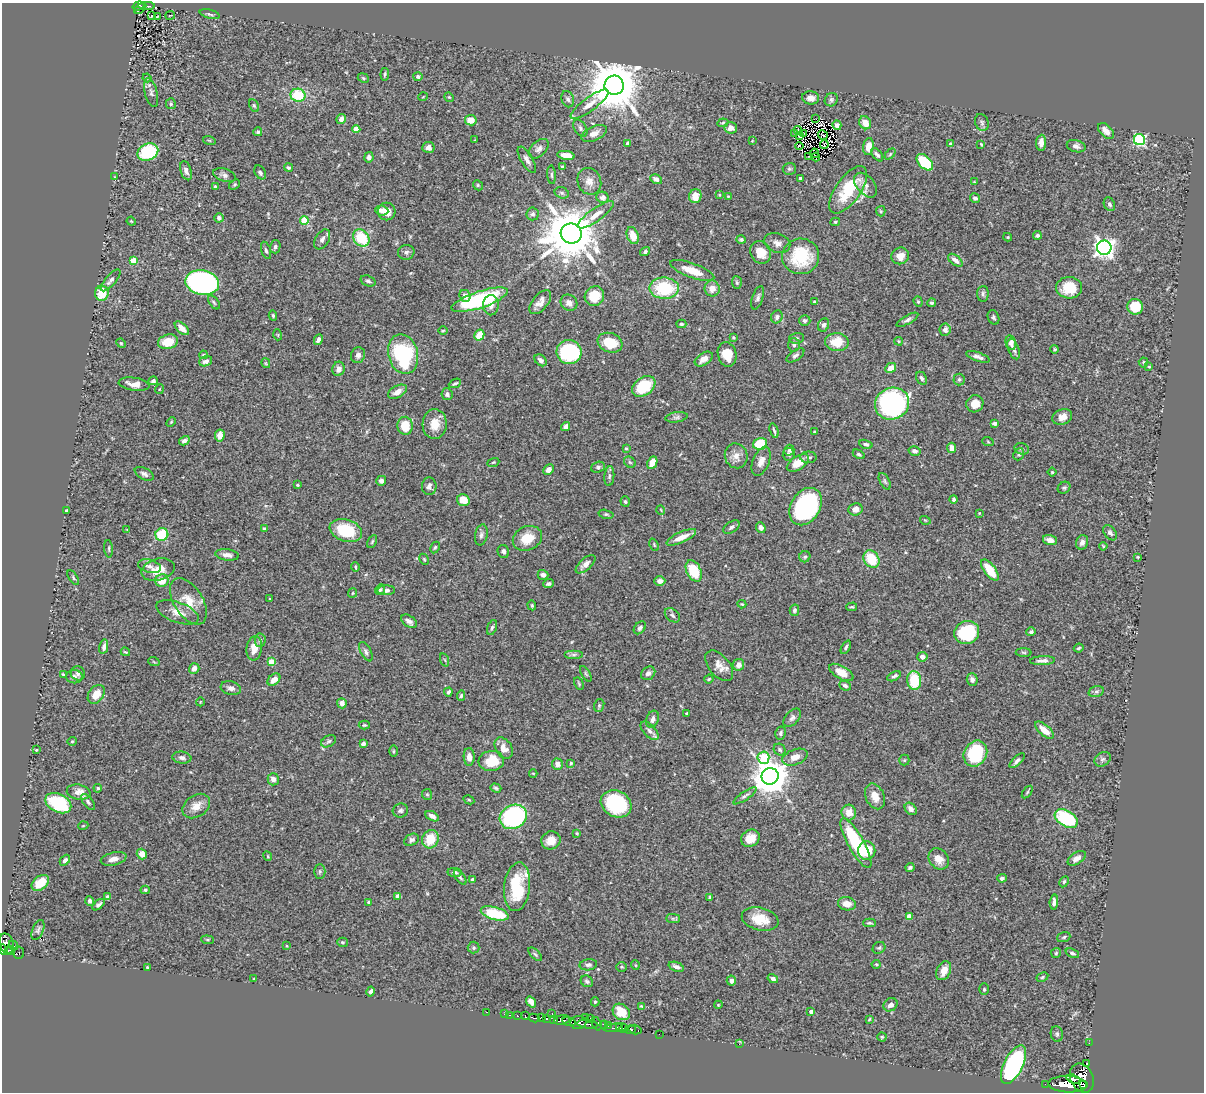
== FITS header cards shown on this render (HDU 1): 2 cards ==
NAXIS1  =                 1202
NAXIS2  =                 1090

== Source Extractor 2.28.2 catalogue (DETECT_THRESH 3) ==
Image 1202 x 1090 px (HDU 1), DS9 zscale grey, 1 PNG px = 1 image px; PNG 1206 x 1094 px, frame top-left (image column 1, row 1090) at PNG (2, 3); each listed source drawn as its Kron ellipse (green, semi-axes under 4 px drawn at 4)
Background 0.719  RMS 0.025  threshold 0.0763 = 3 sigma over >= 5 px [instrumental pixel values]
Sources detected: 483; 3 with non-positive FLUX_AUTO (blend fragments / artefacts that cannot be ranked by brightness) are neither listed nor drawn; the other 480 listed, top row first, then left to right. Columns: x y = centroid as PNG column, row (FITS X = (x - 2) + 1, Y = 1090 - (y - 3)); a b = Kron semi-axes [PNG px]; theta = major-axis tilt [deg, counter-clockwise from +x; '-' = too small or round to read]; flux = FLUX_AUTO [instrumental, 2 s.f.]
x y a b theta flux
138 6 6 3 18 62
147 6 8 2 1 45
140 8 7 3 43 32
210 14 10 4 -15 3.2
170 15 5 2 - 1.4
151 16 3 3 - 4.6
157 17 3 2 - 1.2
385 74 6 3 83 2.4
418 77 4 4 - 4.9
147 78 4 3 - 1.7
363 78 6 4 -23 2.3
614 85 9 9 - 11000
151 93 15 6 -75 6.5
298 95 7 6 - 66
423 97 5 3 - 1.3
449 97 5 4 - 1.9
811 98 8 6 -7 9.9
568 99 8 6 -68 4.9
831 100 7 6 - 4.1
171 104 5 5 - 3.2
590 104 23 6 36 16
254 105 7 4 -62 2.6
341 119 5 4 - 7.7
815 119 3 2 - 1.3
471 120 6 5 - 19
982 122 9 6 -69 4.4
723 123 5 4 - 2.1
865 123 7 5 -60 20
837 125 5 4 - 6.7
580 128 9 6 -59 4.7
731 128 6 6 - 11
356 129 4 4 - 27
798 130 4 2 - 3.6
1106 131 10 5 -46 12
258 132 4 3 - 2.6
594 133 13 7 24 13
795 134 2 2 - 3.4
803 134 3 2 - 1.6
823 135 5 2 - 0.49
799 136 4 2 - 1.7
209 140 6 4 -19 1.8
475 140 3 2 - 1.5
1139 140 5 5 - 210
752 141 3 2 - 1.1
628 143 4 3 - 7
1041 143 8 5 85 10
950 144 4 3 - 3
981 144 3 2 - 1.6
824 145 4 2 - 1.5
799 146 4 3 - 0.72
868 146 8 5 81 20
1076 146 9 6 -15 6
428 147 6 5 - 7.4
539 149 12 7 44 7.1
148 152 11 8 24 110
814 153 5 2 - 0.34
890 154 6 4 46 2.4
566 155 9 4 -9 21
877 155 8 4 -51 4.8
808 156 3 2 - 1.5
369 157 5 4 - 5.7
816 157 4 2 - 0.81
527 160 15 6 -59 7.9
925 162 10 6 -45 81
289 167 4 3 - 3.4
562 167 3 3 - 2.3
789 169 6 6 - 3.3
186 171 10 5 -72 6.6
260 172 7 5 -58 4.1
224 175 12 6 -17 6
552 175 9 4 -86 3.3
115 177 3 2 - 1
800 178 3 3 - 4.1
656 179 6 4 -29 7.1
589 181 13 11 -68 14
974 182 3 3 - 1.3
235 185 6 4 36 2.4
478 185 5 4 - 2.3
866 185 14 9 -49 12
215 187 3 3 - 3.2
848 190 27 12 55 72
562 193 7 5 -16 3.4
719 195 4 3 - 1.5
695 196 7 6 - 21
728 196 4 4 - 1.7
603 197 6 5 - 6
975 198 5 4 - 4.2
1109 204 7 5 -65 4.9
382 210 6 5 - 8.5
387 211 9 8 - 17
881 211 5 5 - 2.2
533 214 6 6 - 4.1
596 215 21 6 36 16
219 218 4 4 - 4.6
304 220 4 4 - 70
131 221 5 3 - 1.7
835 222 5 3 - 2.4
571 233 10 10 - 11000
633 235 9 5 -70 24
1037 235 4 4 - 3.9
1008 237 4 4 - 1.7
361 238 9 7 -51 64
322 239 11 6 59 7.6
741 239 5 4 - 2.5
777 243 13 9 -21 10
275 247 7 5 75 4.6
1104 248 7 7 - 880
266 250 9 4 -74 3.8
406 252 8 7 - 5.1
645 252 5 4 - 4
761 252 12 10 -59 25
801 256 18 18 - 84
900 256 9 8 - 16
133 260 4 4 - 35
955 260 8 5 -37 7.6
692 271 23 7 -20 31
110 280 13 5 48 7
368 281 8 5 -19 4
202 282 17 12 -11 440
737 283 6 5 - 3
664 288 15 10 -1 98
712 288 8 7 - 15
1069 288 13 11 -1 42
102 293 7 6 - 39
983 294 8 6 86 3.8
465 296 6 5 - 9.1
594 296 10 9 - 36
758 298 12 5 72 5.7
480 300 29 8 18 200
214 302 8 4 -53 3.2
540 302 14 7 50 12
814 302 4 3 - 1.8
918 302 5 4 - 2.3
569 303 9 7 -39 8.8
932 303 4 3 - 2.8
491 305 10 8 88 11
1135 307 8 7 - 44
273 316 5 4 - 2.7
777 317 7 5 64 4.3
993 317 7 5 -69 3.8
907 320 12 4 30 5
805 321 5 5 - 4.5
681 324 5 3 - 2.9
823 325 7 5 65 5.2
182 328 8 4 -43 15
443 330 5 3 - 1.8
945 330 6 5 - 8.1
278 335 5 3 - 1.5
479 335 6 5 - 28
733 337 4 4 - 2.1
797 338 7 5 3 3
318 340 6 4 63 7.3
899 341 4 3 - 2.3
168 342 10 7 15 35
837 342 12 9 -2 35
121 343 5 4 - 1.9
610 343 12 9 -20 44
1011 343 7 5 -76 7.4
794 345 7 6 - 4.2
1014 349 11 5 -70 6
1055 349 4 4 - 2.1
569 352 12 12 - 150
403 354 20 14 -76 170
727 354 12 9 -75 31
203 355 4 3 - 2
358 355 8 7 - 7
795 355 10 5 35 4.8
978 357 12 4 -19 7.2
704 359 10 6 32 13
541 360 7 5 -44 7.4
206 361 7 5 18 7.1
1143 362 5 5 - 3.2
266 363 5 3 - 1.8
1149 366 4 3 - 1.8
891 368 6 4 29 17
338 369 7 6 - 10
922 378 7 5 -64 4.1
959 379 6 5 - 3.5
153 381 5 4 - 4.8
455 383 6 4 25 3.3
134 384 15 6 -8 15
644 386 13 9 36 78
160 389 5 3 - 1.3
397 392 10 6 30 12
447 394 6 5 - 5.1
892 404 17 15 23 310
975 404 9 8 - 18
677 417 11 5 10 4.8
1062 417 10 7 20 15
171 422 5 3 - 1.8
994 423 4 3 - 4.3
435 424 15 12 88 27
405 426 9 7 -84 36
566 426 5 4 - 8.3
774 431 8 2 -74 3.2
814 432 3 3 - 1.9
220 435 6 5 - 16
184 441 5 4 - 6.1
988 442 6 3 -20 1.8
760 444 7 6 - 54
866 444 7 4 -18 3.7
626 448 3 3 - 1.8
951 448 5 4 - 14
1022 449 7 5 -16 3.5
789 450 5 5 - 3
914 451 6 5 - 5.5
789 454 6 6 - 4.5
859 454 6 4 -30 3
1019 454 6 5 - 3.8
736 456 12 11 - 15
808 457 8 5 0 4.5
761 461 15 8 68 14
493 462 6 4 20 2
630 462 6 5 - 2.8
652 463 6 4 64 20
798 463 12 6 32 29
598 467 7 5 18 3.6
548 470 6 4 45 9.2
1052 472 4 4 - 2
144 474 10 5 -28 6.2
609 476 10 5 85 4.5
381 481 5 5 - 5.7
885 481 9 5 -61 3.4
297 485 3 3 - 1.6
429 486 8 7 - 7
1064 488 7 5 36 3
954 499 4 4 - 3.2
463 500 6 5 - 23
625 502 5 4 - 2.8
806 507 20 14 59 300
856 509 7 6 - 11
661 510 5 3 - 1.3
66 511 3 3 - 2.3
979 513 4 3 - 1.4
606 514 7 4 -13 2.6
925 520 5 3 - 1.4
731 527 9 5 34 5.1
761 528 5 4 - 6.1
264 529 4 3 - 5.4
127 530 4 2 - 1.1
346 530 17 11 -19 78
1110 533 8 5 -51 4.7
162 534 6 6 - 66
481 535 10 6 80 5.3
681 537 16 5 25 21
527 538 15 12 24 33
1050 540 7 5 -17 12
372 542 7 4 63 2.3
1082 542 7 6 - 8.1
654 545 6 4 -66 2.3
1103 546 4 2 - 1.7
435 547 6 4 62 2.6
109 549 9 3 -86 2.4
503 551 6 5 - 5.2
227 555 12 5 -7 9.4
805 557 6 5 - 3.3
1138 557 3 3 - 1.6
424 559 6 4 -64 1.9
871 559 9 7 -54 53
585 564 12 5 42 11
149 566 11 6 -14 7.7
355 567 5 3 - 1.8
158 570 17 10 15 26
990 570 12 5 -54 39
694 571 11 7 -64 65
543 575 5 5 - 6.6
73 578 8 4 -56 2.5
162 581 7 6 - 24
660 581 5 5 - 6.3
548 584 5 4 - 3.9
380 590 6 4 49 2
386 590 9 5 2 6
353 593 5 4 - 1.8
270 599 3 3 - 1.6
188 601 26 14 -58 35
742 604 4 3 - 1.8
532 605 5 4 - 2.1
852 607 5 4 - 2.3
794 610 6 4 76 3.5
178 612 22 10 -20 20
672 615 8 6 -40 4.3
409 621 9 5 -36 8.4
492 628 8 4 70 3.4
640 628 7 5 50 5.6
967 632 13 11 25 110
1031 632 4 4 - 3.9
260 640 7 5 86 4.4
104 647 7 4 79 6.3
846 647 7 4 62 3.3
254 648 12 8 83 18
1079 648 5 3 - 2.5
125 652 5 3 - 1.8
366 652 11 5 -62 5
1024 652 8 4 -2 2.6
574 655 9 4 0 4.2
922 657 5 5 - 8
445 660 7 4 -71 2.1
1042 661 12 4 3 7.6
154 662 6 3 -19 1.8
271 662 4 4 - 32
739 665 6 5 - 9.6
719 666 18 10 -50 16
194 668 5 5 - 9.8
841 672 13 6 -30 25
78 673 7 7 - 5
648 673 7 6 - 6.3
586 674 9 3 -60 2.6
63 675 3 3 - 2.4
894 676 7 4 29 4
74 677 8 6 1 6.1
709 679 5 4 - 2.1
274 680 7 5 43 12
914 680 9 7 -85 63
972 680 6 5 - 6.3
579 684 6 3 -60 2.1
845 686 6 4 -24 4.6
231 688 10 6 -16 7.8
448 692 4 3 - 3.8
1096 692 8 5 16 3.8
96 694 10 7 53 22
461 696 5 4 - 2.8
200 702 4 3 - 1.2
342 703 5 5 - 7.8
599 705 6 5 - 3
687 713 3 3 - 2.3
792 718 11 6 49 5.8
653 719 9 6 70 7.8
364 725 5 4 - 2.2
1044 730 11 5 -41 19
649 731 11 6 -47 7.3
781 733 6 5 - 4
72 741 4 4 - 1.8
329 741 8 5 31 3.6
363 744 4 3 - 7.9
504 748 11 8 -57 12
36 750 3 3 - 2.1
780 750 6 5 - 3.9
393 751 6 4 90 1.9
975 754 13 11 59 120
469 757 9 5 -88 12
795 757 13 7 20 14
182 758 9 6 -8 6.1
763 758 6 6 - 75
1103 759 9 6 32 4.5
904 760 5 5 - 2.2
491 761 13 10 7 40
1017 761 10 4 43 4.9
571 763 4 4 - 2.2
557 764 5 5 - 10
533 773 4 3 - 1.4
770 776 8 8 - 3800
273 779 6 5 - 7.8
98 788 4 3 - 2.6
496 788 6 4 -19 2.8
79 792 12 7 -10 17
1027 792 7 3 53 2.3
427 794 5 5 - 2.6
745 796 14 4 34 4.7
875 796 13 9 -65 19
469 800 6 4 -29 2.1
88 802 9 5 -53 4.8
58 803 14 9 -27 95
616 804 16 13 -27 130
196 806 15 10 35 18
911 809 7 5 -47 7.1
400 811 8 7 - 4.9
849 813 8 7 - 18
432 816 7 4 -28 6.6
513 817 14 11 28 250
1066 818 12 7 -31 110
83 826 5 3 - 1.5
577 833 3 3 - 1.7
750 838 9 8 - 22
430 839 9 8 - 39
411 840 8 5 29 4.9
551 840 10 9 - 17
856 843 28 8 -61 130
867 851 9 8 - 39
142 854 5 5 - 16
268 856 5 3 - 1.6
1077 858 10 5 33 8.6
114 859 13 6 14 11
939 859 11 9 -50 16
65 860 6 4 48 5.5
910 867 4 3 - 3.4
320 871 7 5 -90 3.3
455 872 7 4 -10 4.3
460 877 9 4 -54 3.7
1002 878 5 4 - 4.5
472 879 3 3 - 4.8
1064 882 6 4 63 2.6
40 883 10 6 38 25
517 887 24 13 83 92
145 890 4 4 - 2.4
398 896 4 4 - 8.6
108 897 4 4 - 5.1
710 897 4 3 - 2.5
90 901 5 4 - 5
369 902 3 3 - 4.7
1054 902 7 3 85 5.5
847 904 9 6 -11 15
99 905 7 4 41 4.1
495 913 14 6 -15 77
909 916 4 4 - 17
673 918 7 4 0 3
760 919 18 11 -13 35
869 923 6 4 0 3.1
38 930 10 5 67 5.2
1064 937 7 5 19 2.9
208 940 6 4 -5 2.2
342 942 5 4 - 2.7
6 944 10 7 -75 310
13 945 5 2 - 51
287 946 4 2 - 1.3
474 948 6 6 - 2.8
879 948 7 5 35 3.2
3 950 5 4 - 190
10 951 5 3 - 77
18 953 6 5 - 87
1056 953 5 5 - 2.3
1072 953 7 4 -21 3.2
535 954 8 4 -45 2.8
876 964 4 4 - 1.9
588 965 9 5 9 4.8
635 965 5 3 - 1.4
147 967 3 3 - 2.2
621 967 5 5 - 2.6
676 967 8 4 -19 7
944 971 10 7 65 20
1042 977 6 4 28 2.5
254 979 3 2 - 1.6
773 979 5 4 - 5.7
587 981 6 5 - 3.8
731 981 5 5 - 6.6
984 989 6 5 - 3
371 991 5 3 - 4.5
531 1002 6 4 -54 13
595 1002 4 4 - 2.3
718 1005 4 3 - 1.2
890 1005 7 6 - 6.2
641 1006 3 3 - 2
487 1012 2 2 - 3.2
621 1012 9 7 -39 39
811 1012 4 3 - 6.1
504 1014 2 2 - 4.6
552 1014 3 2 - 4.3
510 1015 3 2 - 22
517 1016 3 3 - 110
525 1016 4 2 - 75
585 1017 3 2 - 2.4
534 1018 5 2 - 170
541 1018 4 3 - 190
546 1018 3 3 - 260
590 1018 2 2 - 9.1
869 1019 4 3 - 1.7
554 1020 4 3 - 270
562 1020 8 4 8 930
569 1022 7 3 -13 380
578 1023 8 6 13 290
588 1024 10 3 -6 330
597 1024 7 4 -70 160
604 1025 4 3 - 160
609 1025 3 3 - 130
620 1027 3 3 - 250
615 1028 12 3 7 410
624 1028 5 3 - 380
635 1029 6 4 -15 230
630 1030 5 3 - 420
659 1034 2 2 - 4.2
1057 1034 8 6 -80 4.2
882 1037 4 4 - 2.1
1089 1043 2 2 - 5.4
739 1044 3 2 - 170
1087 1063 3 2 - 44
1013 1065 21 9 64 280
1082 1078 15 11 -65 2300
1074 1079 7 4 -17 630
1045 1084 2 2 - 32
1068 1084 19 8 -2 2800
1084 1085 4 2 - 210
At the frame edge (FLAGS 8, measured only in part): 1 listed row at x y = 3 950
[3 non-positive-flux detections neither listed nor drawn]